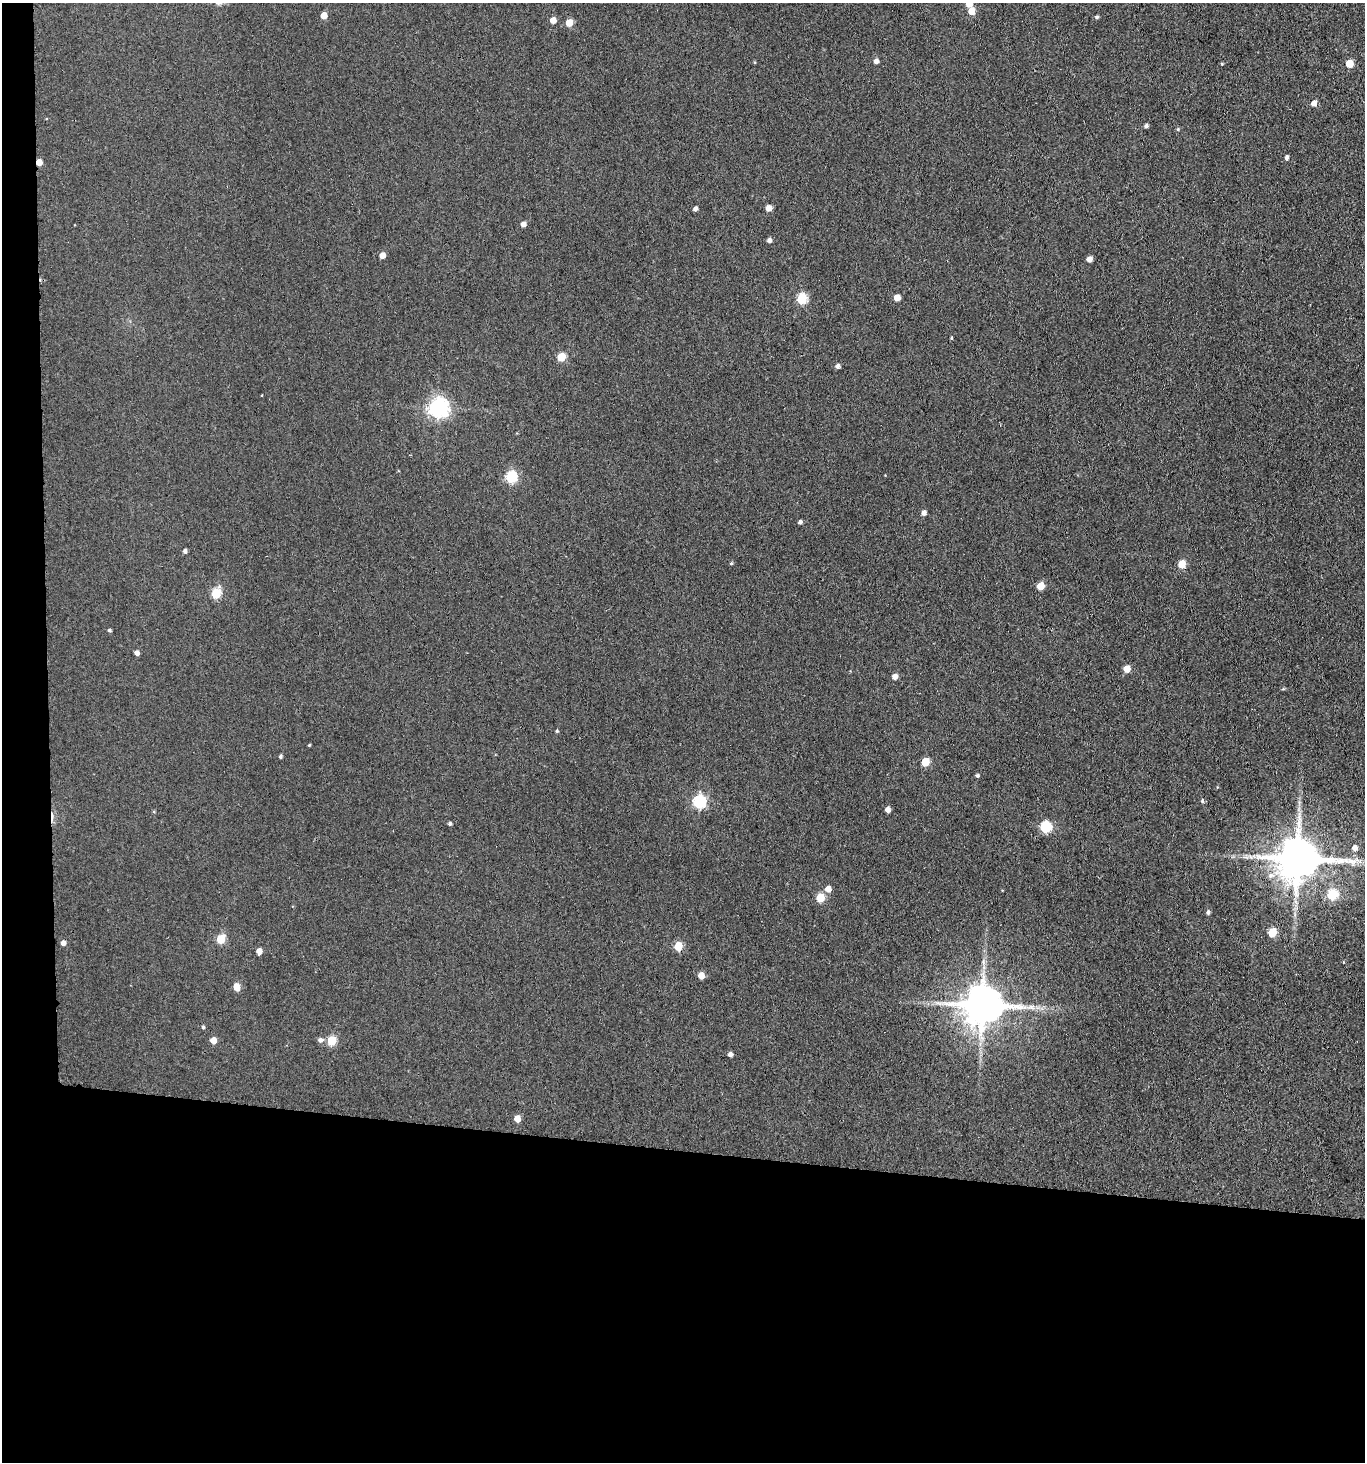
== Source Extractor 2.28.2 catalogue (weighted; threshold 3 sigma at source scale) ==
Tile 7 of 3 x 3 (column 1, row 3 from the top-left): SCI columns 220-1582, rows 6-1465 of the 4470 x 4389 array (HDU 1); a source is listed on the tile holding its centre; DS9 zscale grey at full resolution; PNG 1367 x 1464 px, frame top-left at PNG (2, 3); no overlay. Shown black and unused: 24% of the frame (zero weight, under 3 of 4 exposures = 5% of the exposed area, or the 3 px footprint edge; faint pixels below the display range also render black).
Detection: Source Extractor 2.28.2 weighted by HDU 2 'WHT'; one run over the whole footprint, this tile lists its part. Background 0.063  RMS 0.0065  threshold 0.0292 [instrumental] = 3 sigma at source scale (4.5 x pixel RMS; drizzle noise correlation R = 1.50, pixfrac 1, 0.05/0.05 arcsec/px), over >= 5 px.
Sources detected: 72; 1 cosmic-ray / hot-pixel residue — not listed; the other 71 listed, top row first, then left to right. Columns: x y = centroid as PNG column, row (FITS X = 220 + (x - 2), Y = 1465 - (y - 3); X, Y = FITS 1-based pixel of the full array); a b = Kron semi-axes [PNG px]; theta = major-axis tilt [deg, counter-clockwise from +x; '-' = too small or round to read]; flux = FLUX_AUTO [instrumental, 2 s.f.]
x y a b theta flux
969 4 5 5 - 8
971 11 5 5 - 12
324 15 5 4 - 7.6
1097 17 5 4 - 1.1
553 20 5 4 - 6.6
569 23 5 5 - 12
876 61 5 4 - 3
1222 64 4 3 - 0.6
1349 64 5 5 - 15
1314 103 5 5 - 4.4
1146 126 4 4 - 1.7
1178 129 5 4 - 0.73
1286 157 5 4 - 1.9
39 162 5 4 - 7.9
769 208 5 4 - 6.5
695 209 4 4 - 2.2
523 224 5 4 - 3.7
769 240 5 4 - 2.2
382 255 5 4 - 6.8
1089 259 5 4 - 4.2
897 298 5 5 - 7.5
802 299 6 5 - 44
951 338 3 3 - 0.68
561 357 5 5 - 22
838 366 5 5 - 1.7
438 408 7 7 - 320
511 477 6 5 - 63
924 513 5 5 - 2.6
800 522 4 4 - 1.7
185 551 5 4 - 1.6
731 563 4 4 - 0.81
1182 564 5 5 - 16
1040 586 5 5 - 13
216 594 6 5 - 35
109 630 4 4 - 1
137 653 5 4 - 2.6
1127 669 5 5 - 9.3
895 676 5 5 - 3.9
1283 689 6 3 18 0.65
557 731 4 3 - 0.79
309 745 3 3 - 0.62
280 757 4 4 - 1.2
925 762 5 5 - 21
977 775 4 4 - 1.2
1202 801 5 4 - 1
699 802 6 6 - 100
887 810 5 4 - 3.7
450 824 4 4 - 1.2
1045 827 6 5 - 60
1355 848 6 5 - 4.2
1297 859 13 11 6 2700
828 889 5 5 - 6.3
1332 895 6 5 - 37
820 898 5 5 - 23
1208 912 5 4 - 1.5
1272 933 5 5 - 23
221 939 5 5 - 25
63 943 5 5 - 2.9
678 946 5 5 - 22
259 951 5 4 - 5
983 962 9 4 90 1.9
701 976 5 5 - 7.9
237 987 6 5 - 9.5
982 1005 11 10 - 2300
1031 1007 11 6 -7 3.3
203 1027 4 4 - 0.93
213 1040 5 5 - 6.9
320 1040 7 6 - 2.1
331 1041 5 5 - 30
730 1055 5 4 - 2.3
517 1119 5 5 - 7.1
Overlapping masked pixels (flux is a lower limit): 4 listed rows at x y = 39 162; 1297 859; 678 946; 982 1005
Isophote crosses this tile's border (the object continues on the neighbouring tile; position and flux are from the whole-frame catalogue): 1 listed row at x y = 969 4